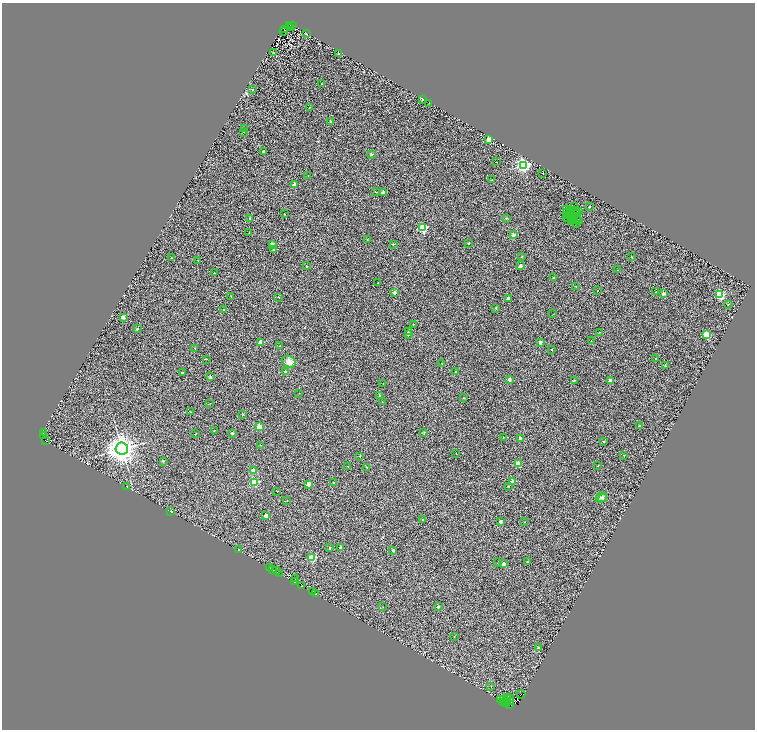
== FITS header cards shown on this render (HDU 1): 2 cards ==
NAXIS1  =                 1505
NAXIS2  =                 1455

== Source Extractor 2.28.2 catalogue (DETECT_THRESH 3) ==
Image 1505 x 1455 px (HDU 1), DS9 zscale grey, zoomed out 1/2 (1 PNG px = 2 x 2 image px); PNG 757 x 732 px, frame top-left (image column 1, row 1454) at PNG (2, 3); each listed source drawn as its Kron ellipse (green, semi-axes under 4 px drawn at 4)
Background 0.503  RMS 1.1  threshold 3.22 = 3 sigma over >= 5 px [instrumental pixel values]
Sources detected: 251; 69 cannot appear on this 1/2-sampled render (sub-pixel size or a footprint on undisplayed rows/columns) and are neither listed nor drawn; the other 182 listed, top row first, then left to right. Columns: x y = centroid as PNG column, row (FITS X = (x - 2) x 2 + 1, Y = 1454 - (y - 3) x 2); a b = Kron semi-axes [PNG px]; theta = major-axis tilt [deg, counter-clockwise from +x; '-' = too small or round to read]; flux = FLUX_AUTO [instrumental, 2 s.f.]
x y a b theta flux
290 25 2 1 - 110
293 25 2 1 - 70
291 28 2 1 - 70
284 30 2 1 - 58
283 31 2 1 - 72
307 34 2 1 - 100
273 52 2 2 - 190
339 54 2 2 - 730
322 84 2 2 - 110
252 90 2 2 - 230
423 99 2 2 - 780
429 103 2 2 - 65
309 107 2 2 - 140
330 121 2 2 - 710
244 129 2 1 - 57
244 132 2 2 - 99
489 140 2 2 - 5700
263 152 2 2 - 510
371 154 2 2 - 690
496 162 2 2 - 150
523 165 3 3 - 63000
543 173 2 1 - 73
308 175 2 2 - 100
492 180 3 2 - 91
294 185 2 2 - 2200
375 192 2 1 - 79
384 192 2 2 - 2000
574 206 2 1 - 66
589 206 2 2 - 300
567 209 2 1 - 80
571 210 2 2 - 38
576 211 2 1 - 54
579 211 3 1 - 96
575 212 2 1 - 48
284 213 2 1 - 110
567 213 2 1 - 99
577 213 2 1 - 50
570 214 3 1 - 160
567 215 2 1 - 64
250 218 2 2 - 540
506 218 2 2 - 340
567 218 2 1 - 120
575 218 2 1 - 35
576 219 2 1 - 38
574 220 2 1 - 62
572 221 2 1 - 72
575 221 2 1 - 65
579 221 2 1 - 37
576 224 2 1 - 77
422 228 3 3 - 19000
249 233 2 1 - 53
513 235 2 2 - 1700
367 239 2 2 - 110
468 243 2 2 - 310
272 244 2 2 - 1500
393 244 3 2 - 120
274 250 2 2 - 260
522 257 2 2 - 290
632 257 2 2 - 63
171 258 2 1 - 120
198 260 2 2 - 170
306 266 2 2 - 420
520 266 2 2 - 1600
618 270 2 2 - 59
214 273 2 2 - 210
553 278 2 2 - 810
378 283 2 2 - 190
576 286 2 2 - 110
597 291 2 1 - 99
656 292 2 2 - 170
394 293 2 2 - 1600
663 293 2 2 - 1000
720 295 3 3 - 24000
231 296 2 2 - 150
279 297 2 1 - 110
508 298 2 2 - 1300
728 304 2 2 - 86
496 308 2 2 - 460
223 310 2 2 - 180
553 314 2 2 - 92
123 317 2 2 - 1200
414 324 2 2 - 220
137 329 2 2 - 880
409 332 2 2 - 1400
599 332 2 2 - 160
408 334 2 2 - 410
706 335 3 3 - 13000
591 341 2 2 - 75
261 342 2 2 - 4100
540 342 2 2 - 1600
280 346 2 2 - 180
195 348 2 2 - 110
552 349 2 1 - 130
655 358 2 2 - 110
206 359 2 1 - 200
289 362 7 5 -40 1400
442 363 2 2 - 210
665 366 2 2 - 410
455 371 2 2 - 130
285 372 2 2 - 720
182 373 2 2 - 260
210 377 2 2 - 830
509 379 2 2 - 1300
574 380 2 2 - 190
610 380 2 2 - 2600
383 384 2 2 - 74
299 393 2 1 - 42
379 395 2 2 - 360
464 398 2 2 - 190
382 402 2 1 - 90
210 403 2 1 - 48
190 412 2 1 - 82
243 414 2 1 - 170
639 426 2 2 - 370
259 427 2 2 - 3800
214 430 2 2 - 220
43 432 3 1 - 320
232 433 2 2 - 630
424 433 3 3 - 120
196 434 2 1 - 100
44 435 2 1 - 840
503 437 2 2 - 82
520 438 2 2 - 910
46 441 2 1 - 770
604 441 2 2 - 250
260 445 2 2 - 73
122 449 6 6 - 200000
456 453 2 1 - 54
624 455 2 2 - 230
360 456 2 2 - 110
163 461 2 2 - 550
519 464 2 2 - 5400
348 466 2 2 - 140
598 466 2 2 - 170
366 467 2 2 - 190
254 470 2 2 - 2500
255 482 3 3 - 15000
513 482 2 2 - 2700
334 483 2 2 - 250
308 484 2 2 - 2300
126 486 2 1 - 80
508 486 2 2 - 210
277 491 2 2 - 140
601 497 6 5 - 480
603 498 4 3 - 310
287 501 2 1 - 77
171 511 2 2 - 1000
266 516 2 2 - 2100
422 519 2 2 - 130
500 522 2 2 - 1500
524 522 2 1 - 48
329 548 2 2 - 320
341 548 2 2 - 1400
239 549 2 1 - 150
393 550 2 2 - 980
312 558 3 3 - 11000
528 561 2 2 - 440
498 563 2 2 - 140
504 564 2 2 - 1200
270 567 2 1 - 400
272 569 3 1 - 160
277 571 3 2 - 580
279 573 2 1 - 150
296 579 2 1 - 1200
294 581 2 1 - 2100
302 586 3 2 - 1700
313 591 2 1 - 3300
315 593 2 1 - 5500
383 607 2 2 - 100
438 607 2 2 - 650
454 636 2 1 - 62
538 648 2 2 - 580
491 686 2 1 - 82
521 694 4 2 - 4500
508 698 2 2 - 4000
501 699 3 2 - 14000
504 699 3 2 - 20000
511 699 4 3 - 3000
505 702 4 2 - 4000
510 702 3 1 - 4500
508 703 3 2 - 1800
510 705 2 1 - 2400
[69 sub-pixel or undisplayed-footprint detections neither listed nor drawn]